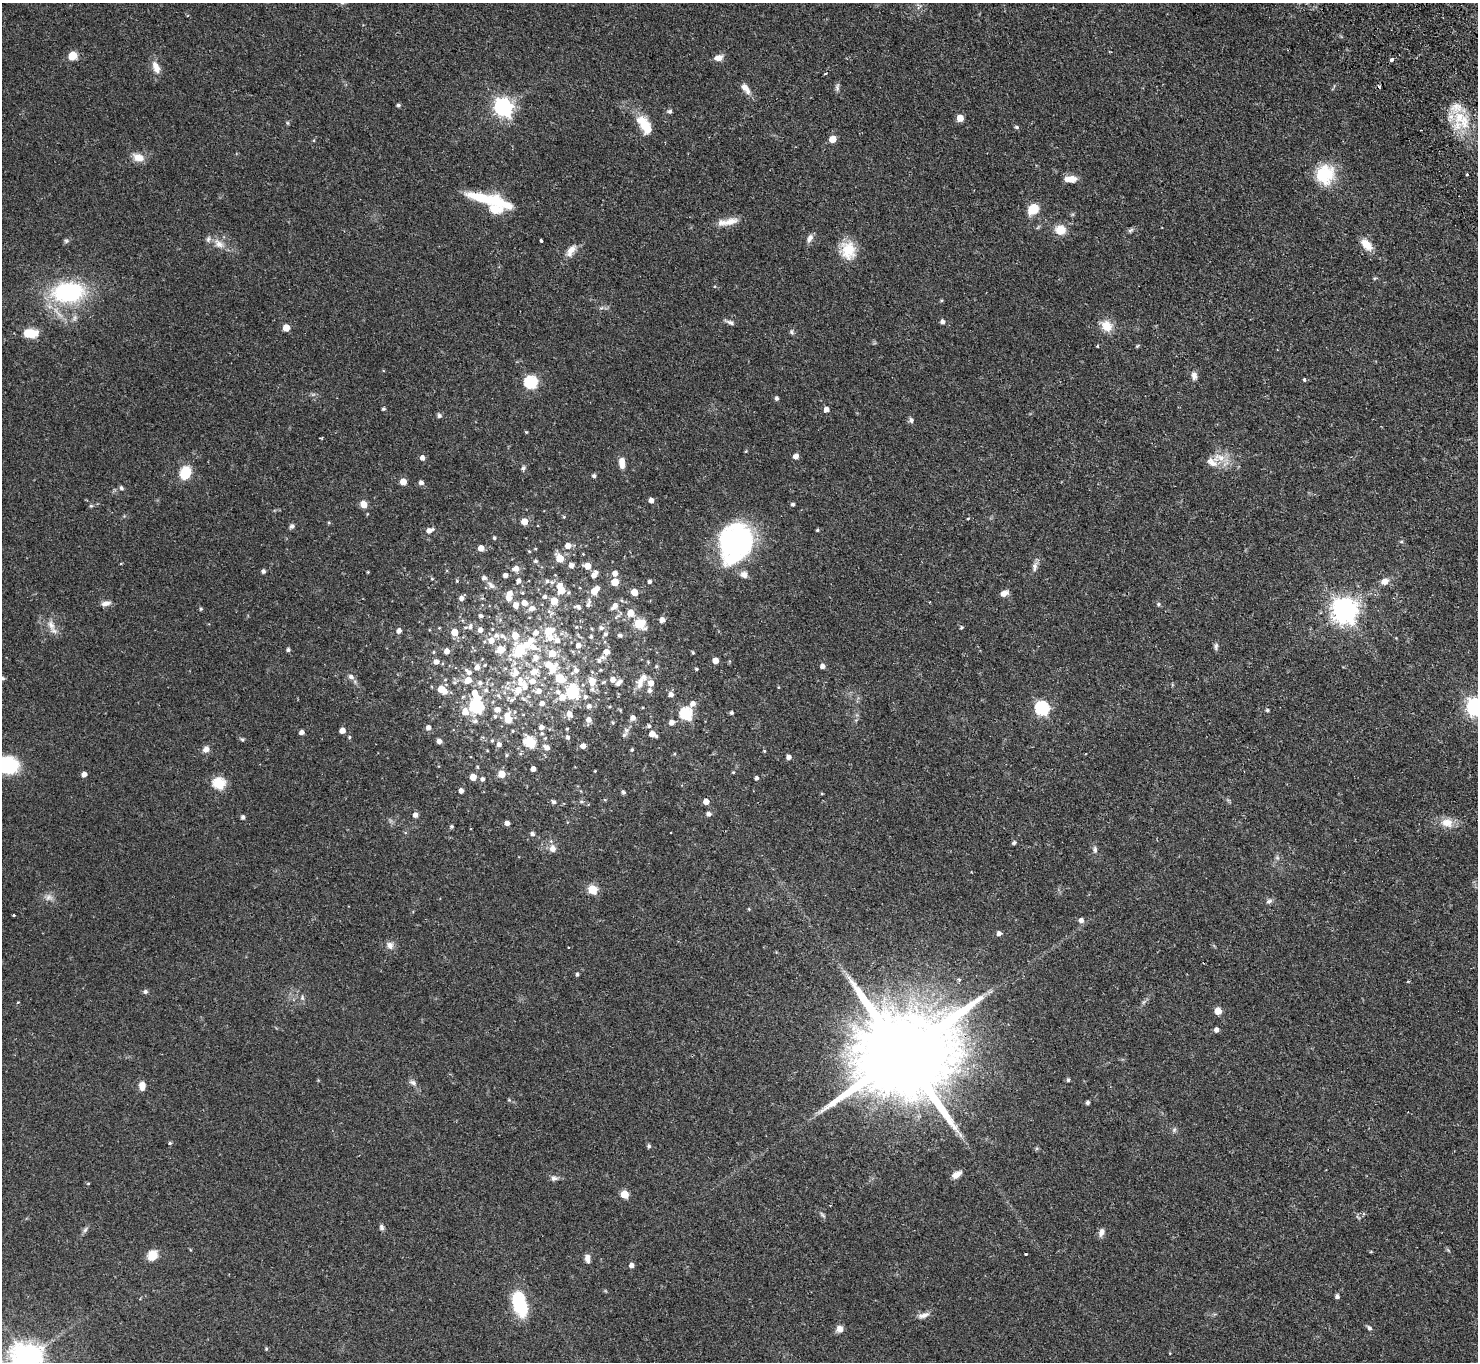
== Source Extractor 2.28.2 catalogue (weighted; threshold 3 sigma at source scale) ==
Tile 10 of 4 x 4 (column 2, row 3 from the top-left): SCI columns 1525-3000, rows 1696-3055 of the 6001 x 5970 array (HDU 1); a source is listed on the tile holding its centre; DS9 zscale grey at full resolution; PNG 1480 x 1364 px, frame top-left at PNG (2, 3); no overlay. Shown black and unused: <1% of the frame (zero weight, under 2 of 3 exposures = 3% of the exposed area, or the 3 px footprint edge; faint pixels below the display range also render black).
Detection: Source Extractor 2.28.2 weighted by HDU 2 'WHT'; one run over the whole footprint, this tile lists its part. Background 0.0556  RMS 0.0048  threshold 0.0216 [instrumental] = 3 sigma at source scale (4.5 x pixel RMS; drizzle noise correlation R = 1.50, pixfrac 1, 0.05/0.05 arcsec/px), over >= 5 px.
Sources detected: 331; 4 inside a brighter object's white glare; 1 cosmic-ray / hot-pixel residue — not listed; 24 inside a brighter listed object's ellipse — not listed separately; the other 302 listed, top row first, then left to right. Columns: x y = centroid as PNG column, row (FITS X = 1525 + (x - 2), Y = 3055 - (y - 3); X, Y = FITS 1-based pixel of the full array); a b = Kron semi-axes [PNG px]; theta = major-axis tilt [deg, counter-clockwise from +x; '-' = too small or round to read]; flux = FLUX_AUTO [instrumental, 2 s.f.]
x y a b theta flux
72 56 8 8 - 5.7
718 58 10 7 13 3.4
1392 60 3 3 - 1.9
156 67 17 9 -69 4.3
826 73 3 2 - 0.45
837 87 11 5 85 1.2
745 88 16 7 -54 3.9
398 105 4 4 - 0.93
503 107 7 7 - 190
670 111 7 5 4 0.91
1459 117 23 18 -24 15
960 118 5 5 - 5.8
288 123 6 4 -89 0.53
644 125 23 11 -56 11
1016 127 6 4 -16 0.76
832 139 5 5 - 7.3
138 157 14 9 -21 4.7
1325 174 26 24 74 17
1467 174 3 3 - 1.2
1071 179 13 7 -1 5
496 201 42 14 -20 21
1033 209 11 9 44 8.9
728 222 29 8 10 5.4
1061 230 11 9 -6 7.4
1130 231 8 5 17 1
810 238 12 7 63 2.2
541 240 4 3 - 1
66 241 6 6 - 0.92
219 244 15 10 -38 4.4
1366 245 15 9 -45 6.1
848 250 23 17 -82 11
571 251 19 9 56 4.1
1375 278 6 3 18 0.5
68 292 38 24 5 49
601 308 7 4 18 0.85
730 322 11 5 -27 1.4
943 322 5 5 - 1.7
1107 326 17 13 -46 6.2
286 328 5 5 - 7.1
791 332 7 5 -87 0.89
30 333 15 9 -2 9.6
1097 346 4 3 - 0.37
1137 346 5 3 - 0.54
1194 376 10 7 -81 2.3
1304 380 4 4 - 0.92
530 382 6 6 - 56
777 398 4 4 - 1.3
383 409 4 3 - 0.75
826 409 5 5 - 2.3
439 415 7 5 -73 1
911 420 8 6 -74 1.2
526 432 4 3 - 0.44
796 456 5 5 - 2.5
1220 457 20 11 -5 6.7
422 458 5 5 - 2.2
622 463 12 6 -86 4.2
523 468 7 5 63 1
185 473 13 10 72 11
594 476 4 4 - 1.2
403 481 5 5 - 5.9
421 483 5 5 - 1.8
121 488 6 5 - 0.87
651 500 5 4 - 2.2
364 504 6 5 - 5.5
793 504 4 4 - 0.86
91 506 5 5 - 0.62
564 517 5 4 - 0.52
968 518 3 3 - 0.77
524 521 5 5 - 5.9
329 523 5 4 - 0.49
292 526 7 6 - 1.2
429 530 8 5 24 2.9
817 530 4 3 - 0.54
494 538 4 4 - 0.74
737 541 35 31 55 87
1401 542 5 3 - 0.54
568 546 6 5 - 3.5
481 548 5 5 - 3.9
529 551 4 4 - 0.47
559 558 6 5 - 10
535 561 5 5 - 0.97
121 563 4 3 - 0.39
571 565 5 5 - 2.4
587 566 5 5 - 6.1
1035 567 14 7 85 2.2
516 568 7 6 - 2.9
263 571 4 4 - 1.2
368 572 5 4 - 0.4
615 573 5 5 - 2.4
505 575 4 4 - 2.1
594 575 9 5 57 2.8
744 575 9 8 - 2.7
432 579 5 3 - 0.45
457 581 4 4 - 0.49
518 581 5 4 - 1.6
1385 581 8 7 - 3.5
552 582 6 5 - 1.1
615 582 5 5 - 10
650 582 4 4 - 1.2
491 585 12 6 -45 1.9
580 588 4 2 - 0.3
561 589 11 7 -69 9.6
595 591 9 5 43 7.2
634 592 5 5 - 7
522 593 4 4 - 0.54
1004 593 8 6 23 3
510 594 7 6 - 3
545 597 5 5 - 1.2
461 598 5 4 - 2
554 601 6 5 - 6.7
106 603 12 6 10 2.2
524 603 6 5 - 3
588 603 13 6 77 1.9
1158 604 5 5 - 0.71
516 605 7 6 - 2.6
615 606 10 6 45 3.5
578 607 9 5 -19 1.7
532 608 7 6 - 2.6
201 609 4 4 - 0.59
1344 610 8 8 - 460
630 613 6 6 - 5.9
481 616 4 4 - 1
617 617 13 4 35 1.2
662 620 5 5 - 2.4
639 624 6 5 - 27
51 625 15 8 -67 3.6
470 626 7 5 79 1.1
576 627 5 3 - 0.35
961 627 5 4 - 0.72
601 628 6 5 - 1.5
480 630 5 5 - 2.2
399 631 5 5 - 2.2
454 632 5 5 - 7.9
605 634 6 5 - 1.2
496 635 7 6 - 1.6
620 635 5 4 - 1.2
591 637 5 4 - 0.86
491 640 6 6 - 3.5
526 645 32 20 16 20
578 645 6 6 - 2.5
1216 646 9 5 80 1.2
288 650 4 4 - 1.1
447 651 5 4 - 2.7
606 652 6 5 - 2.9
552 653 6 6 - 7.7
693 653 4 3 - 0.56
602 657 7 6 - 1.3
715 660 5 5 - 4.4
436 662 5 5 - 2.2
485 665 4 3 - 0.43
656 666 6 4 90 0.53
822 666 5 4 - 2.1
477 667 6 6 - 2.6
552 669 12 8 55 6.8
696 669 3 3 - 0.67
576 671 11 7 31 2.4
469 672 6 6 - 1.5
534 672 9 8 - 4.5
515 673 14 12 68 5.9
351 677 9 6 -34 1.7
2 678 8 6 -3 1.1
560 678 6 5 - 14
613 679 6 5 - 2.6
445 680 5 4 - 0.49
533 681 7 6 - 3.4
592 681 9 7 -66 5.8
603 682 7 4 26 0.7
480 683 7 6 - 1.8
619 683 9 5 42 2.1
640 683 17 9 76 4.3
651 683 6 6 - 3.5
525 686 14 8 -75 4.4
778 687 5 3 - 0.36
442 690 8 5 -35 11
486 690 7 5 -4 1.3
518 690 7 6 - 5.2
650 690 6 5 - 1.6
539 691 7 6 - 2.7
573 691 7 6 - 42
671 694 5 5 - 2.1
475 695 17 8 -60 7.7
498 696 7 5 -53 0.99
562 696 15 8 -49 7
585 697 6 6 - 1.3
512 700 6 5 - 0.95
542 703 5 5 - 2.1
693 703 6 6 - 2.7
589 706 6 6 - 1.7
476 707 7 7 - 59
1475 707 7 7 - 180
1042 708 6 6 - 79
498 710 6 6 - 3.2
620 710 5 3 - 0.46
1267 710 4 4 - 0.78
465 712 8 7 - 5.3
732 713 4 4 - 0.86
569 714 7 6 - 3
686 714 6 6 - 49
523 715 4 3 - 0.33
495 716 6 5 - 0.85
633 718 5 5 - 2.6
508 719 7 6 - 12
589 720 6 6 - 2.7
475 721 8 6 -8 1.5
613 722 4 4 - 0.54
672 722 6 5 - 2.5
649 726 5 5 - 0.96
541 727 5 5 - 2
428 728 5 5 - 2.3
567 729 3 3 - 0.44
342 730 5 4 - 3.6
301 732 4 4 - 2
652 734 6 4 -28 4.2
624 735 8 5 36 1.2
349 737 5 4 - 0.6
568 737 5 4 - 1.1
545 738 4 3 - 0.43
242 740 6 4 -61 0.7
492 740 5 4 - 0.66
439 741 5 4 - 2.3
530 742 7 6 - 27
499 744 5 5 - 1.8
583 746 5 5 - 2.6
547 747 7 5 -38 2.7
206 749 8 7 - 2.4
632 750 5 4 - 0.66
764 751 4 4 - 0.43
674 754 4 3 - 0.43
507 755 5 4 - 0.61
789 757 5 4 - 2.2
8 765 15 12 -5 41
477 767 5 4 - 0.51
533 769 4 4 - 2.4
595 771 3 2 - 0.37
733 772 4 3 - 0.43
84 774 4 4 - 2.8
502 774 5 5 - 7.3
473 777 5 5 - 5.6
757 778 4 4 - 1.2
483 779 5 5 - 1.4
219 783 6 6 - 46
461 791 4 4 - 2.2
623 792 5 4 - 0.82
822 794 5 3 - 0.4
553 802 5 4 - 1.3
706 802 5 5 - 3.7
709 814 5 5 - 1.6
415 815 5 5 - 2.2
243 817 4 4 - 1.3
507 823 4 4 - 2.2
1447 823 16 11 -7 6
452 826 4 4 - 0.78
532 834 5 5 - 1.3
551 841 5 5 - 0.66
1014 843 5 4 - 0.91
553 849 7 6 - 3.4
1095 849 10 5 -85 1.3
1277 858 7 4 -1 0.82
592 889 5 5 - 19
49 897 11 8 10 2.4
1269 901 8 6 27 1.4
749 909 4 3 - 0.39
14 915 3 2 - 0.61
1081 920 6 5 - 1.9
999 933 5 5 - 1.6
390 945 9 8 - 2.6
577 974 4 4 - 0.77
145 991 6 6 - 1.1
302 998 7 5 -72 1
18 1002 3 2 - 0.41
1218 1011 5 5 - 7.5
1216 1030 5 4 - 2.1
903 1053 34 20 31 13000
1068 1080 5 4 - 0.71
413 1083 10 6 -26 1.6
142 1086 10 7 88 3
509 1100 5 5 - 0.52
1087 1103 4 4 - 0.84
1174 1130 6 5 - 0.91
170 1143 3 3 - 1.2
649 1146 5 5 - 0.73
956 1175 12 6 34 3.5
554 1178 9 7 0 1.6
88 1184 5 3 - 0.42
624 1194 5 5 - 12
822 1215 10 3 -45 0.87
381 1227 7 6 - 1.2
85 1230 9 5 54 1.2
1101 1232 10 7 69 2.2
1371 1252 5 3 - 0.43
1026 1254 3 3 - 0.72
152 1255 11 10 - 6.6
587 1258 9 6 -81 2.7
631 1265 4 4 - 2.3
1337 1296 4 4 - 1.6
519 1304 29 15 -73 21
923 1315 16 6 17 2.6
1369 1328 7 5 -58 1.1
839 1329 7 7 - 3.1
266 1349 5 4 - 0.56
1170 1353 4 3 - 0.31
27 1358 9 9 - 710
Overlapping masked pixels (flux is a lower limit): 1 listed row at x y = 903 1053
Isophote crosses this tile's border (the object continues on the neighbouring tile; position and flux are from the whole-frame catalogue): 4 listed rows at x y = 2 678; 1475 707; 8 765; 27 1358